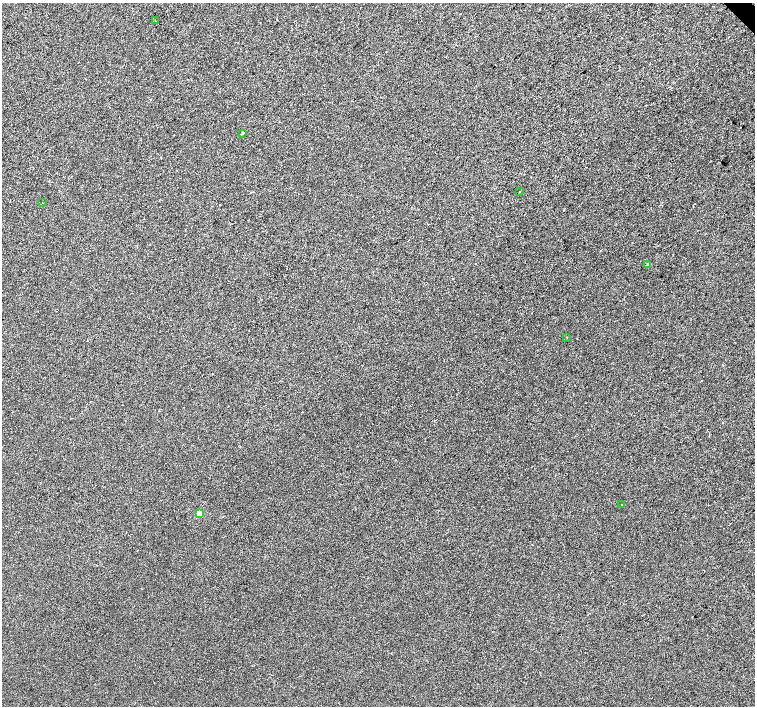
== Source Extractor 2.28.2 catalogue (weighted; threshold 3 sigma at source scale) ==
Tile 10 of 4 x 4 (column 2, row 3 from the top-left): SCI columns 1510-3014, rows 1625-3032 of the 6025 x 5999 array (HDU 1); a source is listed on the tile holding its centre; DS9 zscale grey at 2 x 2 block average (1 PNG px = mean of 2 x 2 image px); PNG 757 x 708 px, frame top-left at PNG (2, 3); each listed source drawn as its Kron ellipse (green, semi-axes under 4 px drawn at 4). Shown black and unused: <1% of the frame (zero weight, under 2 of 3 exposures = <1% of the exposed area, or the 3 px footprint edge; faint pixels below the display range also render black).
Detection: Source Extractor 2.28.2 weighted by HDU 2 'WHT'; one run over the whole footprint, this tile lists its part. Background 9.28e-04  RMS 0.0056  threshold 0.0254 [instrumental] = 3 sigma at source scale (4.5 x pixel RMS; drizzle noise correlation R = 1.50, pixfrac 1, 0.0396/0.0396 arcsec/px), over >= 5 px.
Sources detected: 8; all 8 listed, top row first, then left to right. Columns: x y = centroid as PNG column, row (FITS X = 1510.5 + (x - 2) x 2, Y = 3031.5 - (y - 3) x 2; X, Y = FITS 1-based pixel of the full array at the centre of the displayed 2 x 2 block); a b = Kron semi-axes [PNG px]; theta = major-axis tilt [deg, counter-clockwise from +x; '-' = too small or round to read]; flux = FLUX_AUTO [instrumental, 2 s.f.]
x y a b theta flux
156 21 2 2 - 0.45
242 133 3 2 - 1.3
520 192 2 2 - 0.58
42 203 2 2 - 0.56
648 264 3 2 - 5.1
566 337 2 2 - 0.65
622 504 2 2 - 0.73
199 514 3 3 - 32